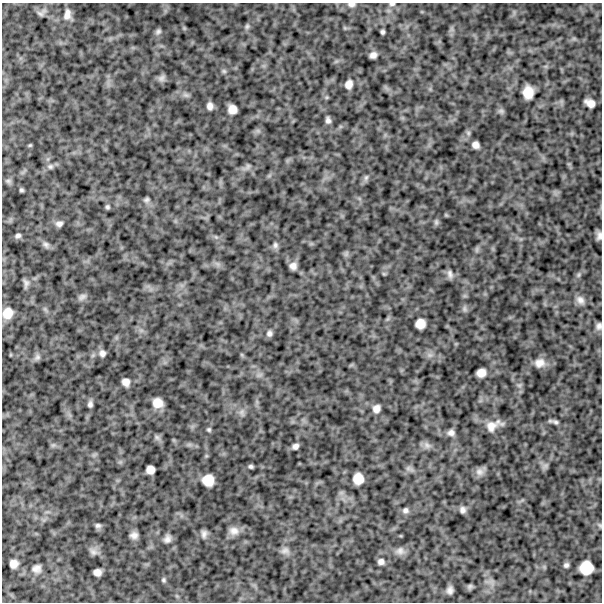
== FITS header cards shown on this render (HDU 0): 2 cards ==
NAXIS1  =                  600
NAXIS2  =                  600

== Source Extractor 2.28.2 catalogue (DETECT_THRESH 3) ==
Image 600 x 600 px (HDU 0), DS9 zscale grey, 1 PNG px = 1 image px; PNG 604 x 604 px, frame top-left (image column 1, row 600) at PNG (2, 3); no overlay
Background 1070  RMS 230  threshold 703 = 3 sigma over >= 5 px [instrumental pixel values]
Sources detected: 93; all 93 listed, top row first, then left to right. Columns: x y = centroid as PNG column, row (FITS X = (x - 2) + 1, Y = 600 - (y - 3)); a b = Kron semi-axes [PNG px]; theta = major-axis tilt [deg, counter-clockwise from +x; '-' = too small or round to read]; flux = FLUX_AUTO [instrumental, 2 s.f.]
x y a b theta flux
351 4 9 5 -1 53000
392 4 7 4 1 29000
41 13 14 7 32 56000
67 14 14 9 81 120000
247 26 8 6 74 35000
158 32 8 6 35 41000
382 32 4 4 - 33000
373 55 6 6 - 77000
224 71 7 5 -44 30000
161 78 10 8 34 54000
349 84 9 7 73 110000
528 92 11 9 -90 250000
186 95 9 5 -24 45000
590 103 10 7 -29 130000
210 106 7 6 - 78000
232 109 8 8 - 140000
501 111 9 6 0 35000
328 120 7 5 -84 55000
468 133 7 5 -47 30000
30 145 5 4 - 19000
475 145 7 6 - 89000
50 166 8 7 - 51000
248 166 9 6 59 46000
366 178 9 6 63 46000
8 181 9 6 -1 38000
21 190 4 3 - 27000
146 200 7 6 - 38000
107 207 5 5 - 30000
436 222 8 5 -90 33000
59 224 9 7 11 62000
18 235 7 5 6 41000
599 236 8 5 87 65000
216 237 5 5 - 24000
46 245 9 7 -47 51000
275 245 9 7 90 48000
477 249 8 4 90 28000
293 266 7 7 - 86000
384 274 6 4 -18 20000
450 274 11 6 -77 63000
578 275 7 5 73 33000
26 283 10 6 -83 55000
82 297 11 7 33 55000
580 300 12 9 -48 93000
464 309 9 5 85 40000
8 313 10 9 - 200000
420 324 9 8 - 170000
599 326 7 5 80 55000
269 333 7 6 - 54000
102 353 9 8 - 72000
430 355 7 6 - 53000
37 357 10 8 49 53000
539 363 14 11 16 140000
481 373 8 7 - 140000
126 382 7 6 - 100000
519 385 7 4 -18 29000
158 403 10 9 - 190000
90 404 7 5 85 50000
376 409 8 7 - 99000
242 412 9 7 76 64000
555 422 9 6 -20 42000
493 425 15 8 22 160000
209 430 5 5 - 26000
451 433 8 7 - 71000
157 437 9 6 -62 46000
427 445 11 9 -33 70000
295 446 6 5 - 61000
251 466 4 3 - 30000
545 466 7 7 - 45000
409 469 13 5 -24 48000
150 470 7 7 - 120000
479 472 11 11 - 75000
358 479 10 9 - 210000
208 480 10 10 - 240000
405 510 8 7 - 55000
463 510 7 6 - 59000
600 525 8 4 -81 23000
98 526 8 6 -11 45000
234 531 13 11 -4 110000
204 534 9 6 88 62000
134 535 8 6 4 79000
167 539 10 8 64 72000
285 550 12 9 3 77000
400 551 12 10 2 87000
93 552 12 9 -33 80000
381 562 7 6 - 63000
13 564 7 7 - 100000
566 565 5 5 - 42000
586 568 11 11 - 340000
37 569 11 10 - 81000
97 572 7 6 - 100000
164 580 6 5 - 28000
470 586 8 6 26 34000
450 590 7 5 78 67000
At the frame edge (FLAGS 8, measured only in part): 4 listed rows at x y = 351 4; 392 4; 599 236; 599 326